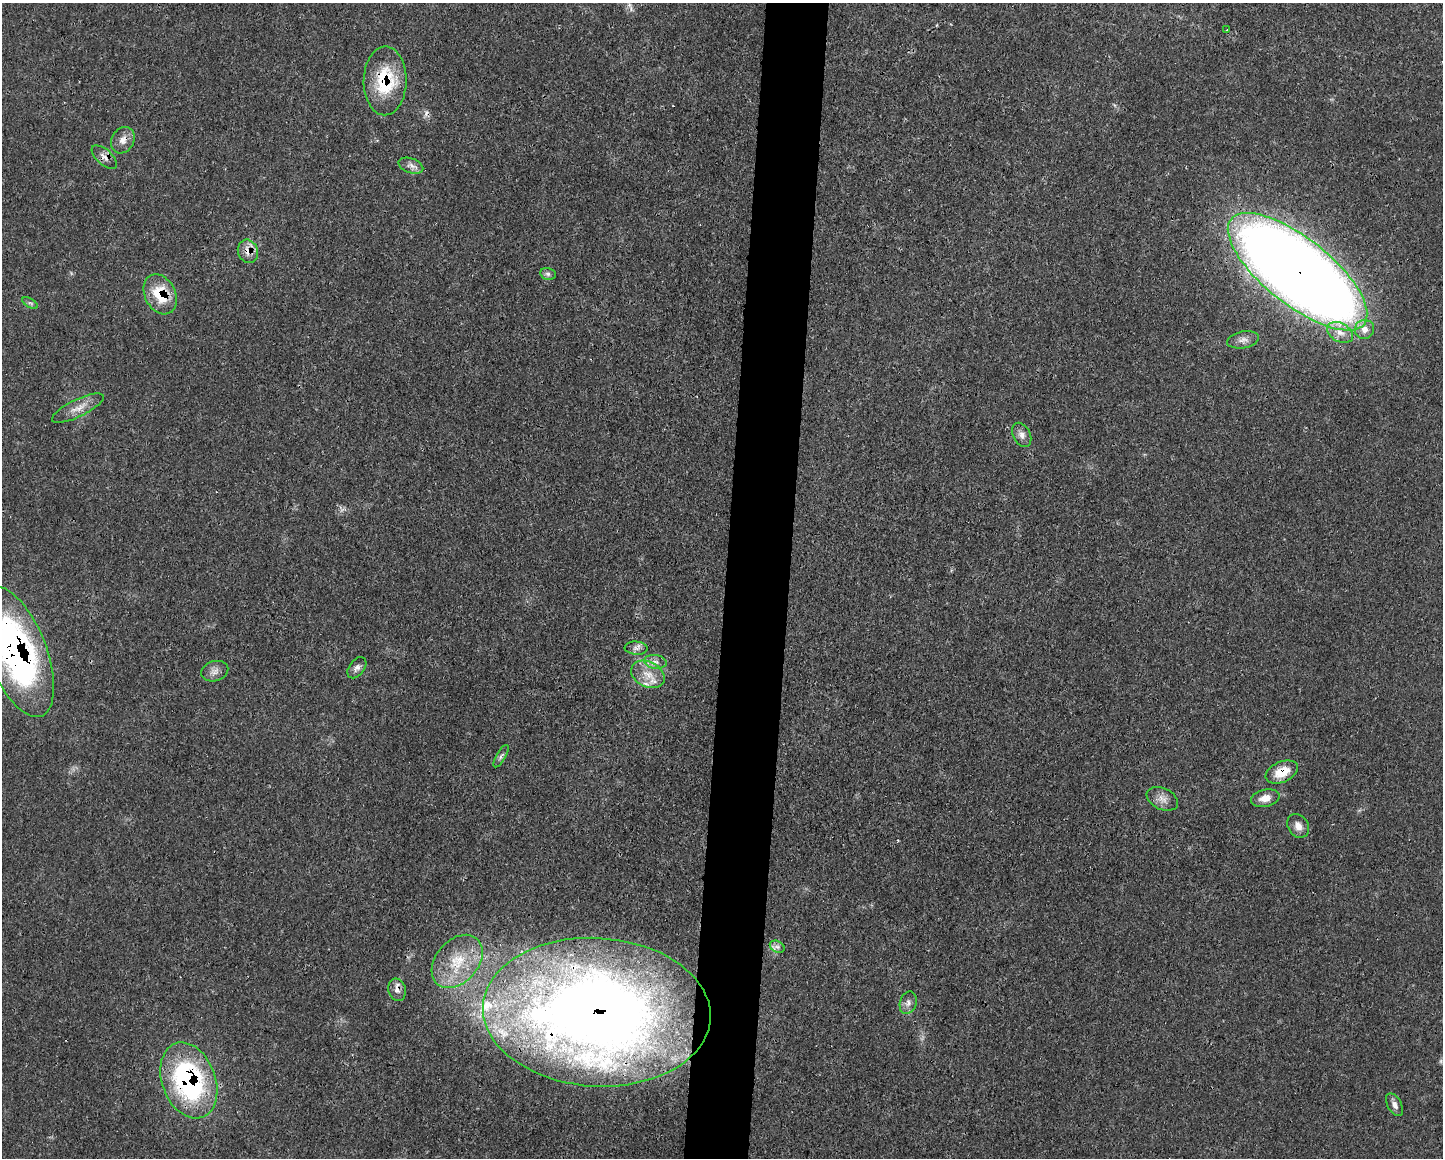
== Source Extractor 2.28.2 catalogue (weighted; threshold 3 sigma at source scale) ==
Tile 8 of 3 x 4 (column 2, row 3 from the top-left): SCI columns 1561-3001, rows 1171-2326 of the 4676 x 4644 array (HDU 1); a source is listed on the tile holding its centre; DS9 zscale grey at full resolution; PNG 1445 x 1160 px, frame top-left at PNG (2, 3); each listed source drawn as its Kron ellipse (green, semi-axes under 4 px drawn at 4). Shown black and unused: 4% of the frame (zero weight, under 3 of 4 exposures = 1% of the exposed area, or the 3 px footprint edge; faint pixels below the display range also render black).
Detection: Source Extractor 2.28.2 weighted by HDU 2 'WHT'; one run over the whole footprint, this tile lists its part. Background 0.0211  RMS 0.0023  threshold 0.0104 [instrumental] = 3 sigma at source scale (4.5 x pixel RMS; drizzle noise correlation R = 1.50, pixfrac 1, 0.05/0.05 arcsec/px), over >= 5 px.
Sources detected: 39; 1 too faint to see at this stretch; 1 cosmic-ray / hot-pixel residue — neither listed nor drawn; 4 inside a brighter listed object's ellipse — not listed separately; the other 33 listed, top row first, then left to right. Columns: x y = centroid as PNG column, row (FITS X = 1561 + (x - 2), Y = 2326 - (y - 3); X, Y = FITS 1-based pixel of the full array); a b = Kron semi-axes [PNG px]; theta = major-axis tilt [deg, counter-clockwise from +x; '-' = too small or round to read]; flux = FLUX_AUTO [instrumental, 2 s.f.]
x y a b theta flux
1227 30 3 2 - 0.29
385 81 34 21 89 13
123 140 14 11 60 1.9
104 157 15 7 -41 1.6
411 166 13 7 -19 1.3
248 251 12 10 -68 2.2
1298 272 85 33 -38 490
548 274 8 6 -13 0.66
160 294 21 15 -63 8.3
30 303 9 3 -31 0.43
1364 329 10 9 - 1.9
1340 332 14 9 -28 2.4
1243 340 16 8 11 1.5
78 408 28 8 26 2.9
1022 435 13 8 -63 1.4
636 648 11 6 -4 1
17 652 69 29 -69 81
655 662 11 7 -7 1.3
357 668 12 7 53 1.1
215 671 14 10 16 1.5
648 674 18 12 -27 4
501 756 12 4 59 0.71
1282 772 17 10 24 4.9
1265 798 14 8 13 2.4
1162 799 16 10 -25 1.9
1298 826 13 10 -55 1.7
777 947 8 5 -29 0.79
457 961 30 21 49 9.9
397 990 11 8 -75 1.3
908 1003 11 8 73 1.2
597 1012 114 74 -3 260
189 1080 39 26 -69 45
1395 1105 12 7 -60 1.2
Overlapping masked pixels (flux is a lower limit): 10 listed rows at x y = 385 81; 104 157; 248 251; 1298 272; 160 294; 17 652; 1282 772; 397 990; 597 1012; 189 1080
Isophote crosses this tile's border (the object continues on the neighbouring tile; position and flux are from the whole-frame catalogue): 1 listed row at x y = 17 652